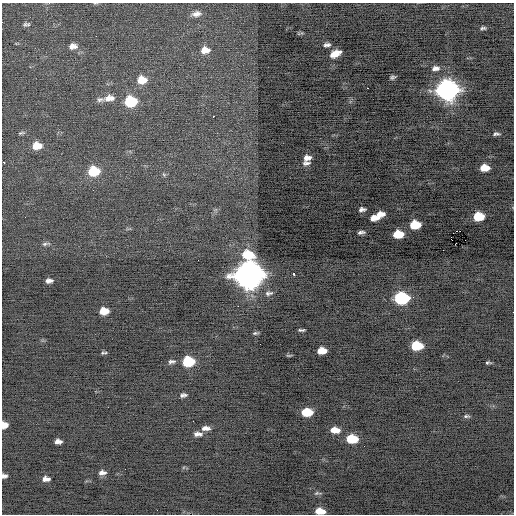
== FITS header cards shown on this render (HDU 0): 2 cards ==
NAXIS1  =                  512 / Axis length
NAXIS2  =                  512 / Axis length

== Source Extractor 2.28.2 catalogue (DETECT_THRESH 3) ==
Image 512 x 512 px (HDU 0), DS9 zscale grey, 1 PNG px = 1 image px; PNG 516 x 516 px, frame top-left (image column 1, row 512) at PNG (2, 3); no overlay
Background -0.411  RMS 0.73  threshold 2.2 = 3 sigma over >= 5 px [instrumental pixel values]
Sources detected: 69; all 69 listed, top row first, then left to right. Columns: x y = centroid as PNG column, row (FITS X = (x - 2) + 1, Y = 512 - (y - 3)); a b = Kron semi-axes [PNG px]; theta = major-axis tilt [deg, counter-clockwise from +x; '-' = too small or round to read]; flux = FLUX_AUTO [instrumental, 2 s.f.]
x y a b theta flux
95 3 6 3 18 49
196 14 11 6 10 310
25 24 8 5 30 110
483 28 7 4 2 100
302 33 7 5 -16 78
96 36 2 2 - 20
327 45 8 5 8 160
73 46 11 8 8 310
205 50 10 7 7 480
335 54 10 6 27 640
435 68 10 6 8 200
392 77 5 3 - 97
142 80 11 8 0 830
367 88 2 2 - 260
447 90 11 9 3 30000
109 98 15 8 9 500
100 100 10 7 14 170
131 101 9 8 - 2900
213 116 2 2 - 230
21 133 10 4 12 110
496 134 8 4 1 120
37 146 10 7 2 810
307 158 9 7 13 330
4 163 3 2 - 200
306 163 10 5 7 200
484 168 8 5 3 860
94 171 10 8 4 2000
164 174 7 5 -54 83
362 209 7 4 9 160
380 214 9 5 7 410
478 216 8 6 2 1500
25 217 2 2 - 54
374 218 9 5 3 430
415 225 8 6 3 1700
361 232 6 3 7 140
398 234 8 6 0 1300
46 244 12 4 7 130
294 274 4 3 - 330
249 275 15 13 39 59000
49 281 7 5 5 210
269 293 11 6 7 180
401 298 10 7 -1 6000
238 306 2 2 - 37
104 311 8 6 3 780
513 312 2 2 - 62
301 330 7 3 0 99
255 333 7 3 9 84
417 346 9 6 -3 2000
322 351 8 5 2 700
104 353 8 3 8 80
289 355 7 3 4 66
172 361 10 5 10 150
188 361 9 7 3 2800
488 362 6 3 -3 86
183 395 7 4 8 150
307 412 9 6 0 1400
467 416 9 5 -4 100
4 425 6 6 - 490
206 428 10 5 0 260
335 430 10 6 -6 540
198 434 10 6 -3 240
352 439 10 7 -6 1700
58 442 7 5 -1 250
125 469 2 2 - 30
102 473 9 6 5 230
4 476 5 4 - 160
46 479 8 5 1 270
317 493 12 4 0 110
320 511 9 5 -7 670
At the frame edge (FLAGS 8, measured only in part): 5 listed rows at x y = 95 3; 513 312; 4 425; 4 476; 320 511